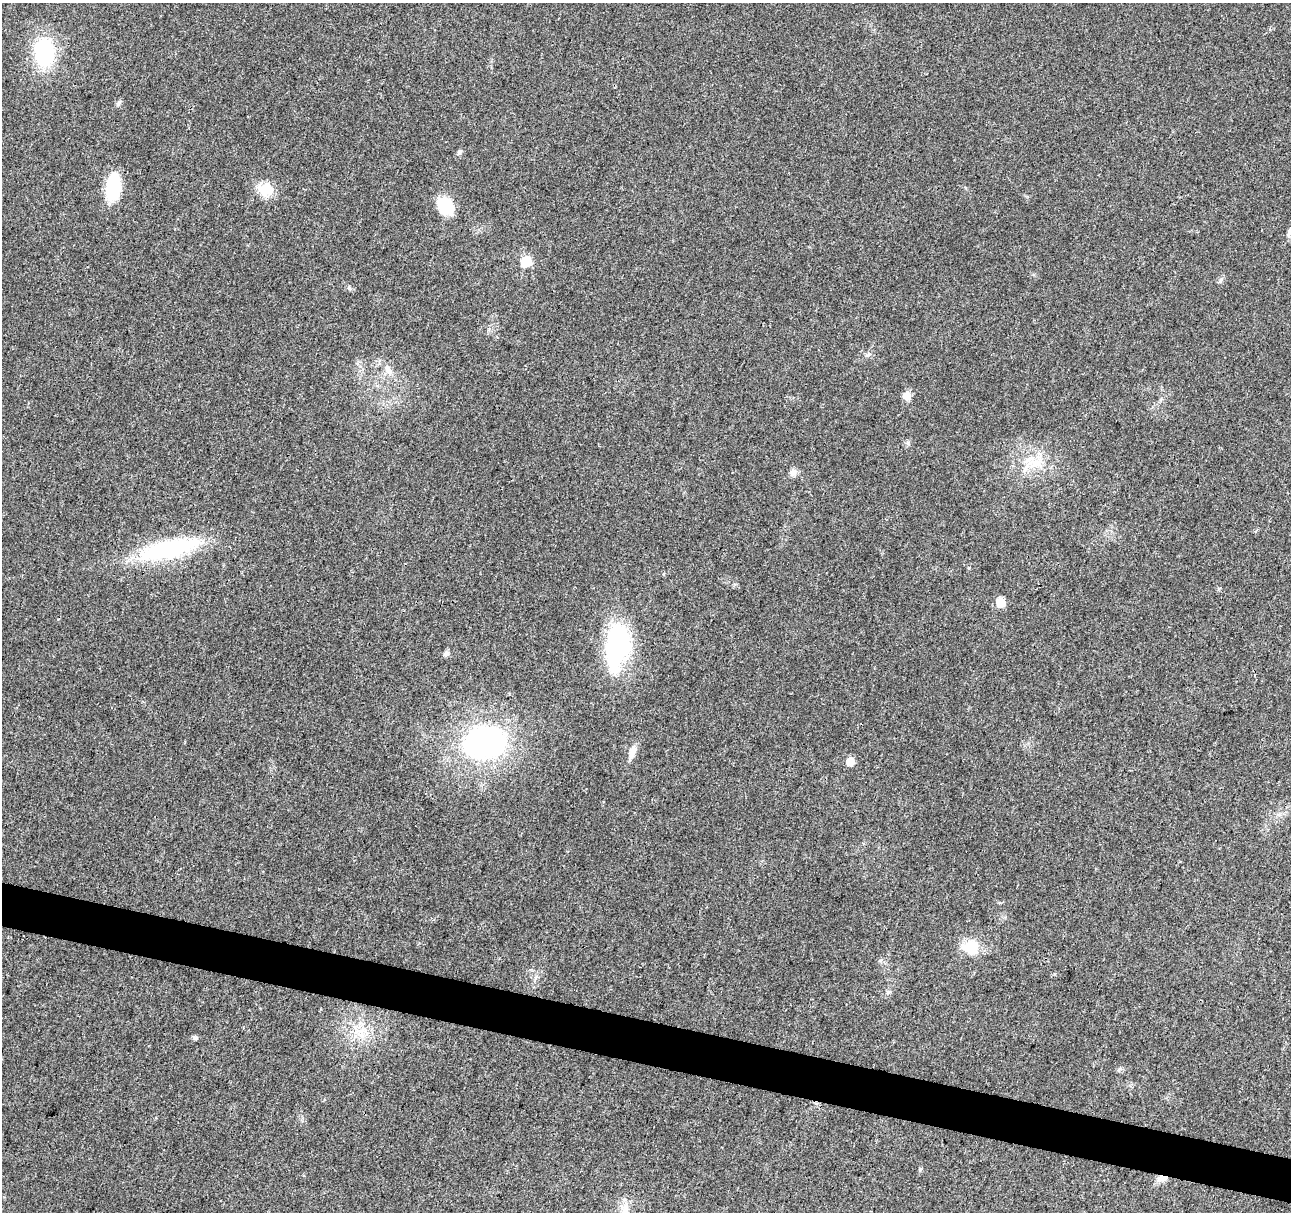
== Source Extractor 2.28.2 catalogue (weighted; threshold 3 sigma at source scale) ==
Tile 6 of 4 x 4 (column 2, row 2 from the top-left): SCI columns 1306-2594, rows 2653-3862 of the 5178 x 5357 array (HDU 1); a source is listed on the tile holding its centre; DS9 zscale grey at full resolution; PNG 1293 x 1214 px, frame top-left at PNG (2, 3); no overlay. Shown black and unused: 4% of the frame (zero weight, under 3 of 4 exposures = <1% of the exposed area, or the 3 px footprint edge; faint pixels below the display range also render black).
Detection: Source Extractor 2.28.2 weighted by HDU 2 'WHT'; one run over the whole footprint, this tile lists its part. Background 0.0265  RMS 0.0036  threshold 0.0164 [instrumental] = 3 sigma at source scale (4.5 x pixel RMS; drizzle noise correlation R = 1.50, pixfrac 1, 0.0396/0.0396 arcsec/px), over >= 5 px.
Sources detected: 28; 1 inside a brighter object's white glare — not listed; the other 27 listed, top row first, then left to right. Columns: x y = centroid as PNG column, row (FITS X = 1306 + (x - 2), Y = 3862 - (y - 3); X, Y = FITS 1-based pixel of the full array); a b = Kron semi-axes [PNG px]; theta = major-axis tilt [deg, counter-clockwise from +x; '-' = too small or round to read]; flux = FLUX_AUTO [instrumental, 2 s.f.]
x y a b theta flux
44 52 25 17 -88 35
119 102 8 5 50 0.84
460 152 8 5 28 0.74
113 187 26 14 84 18
265 190 20 18 6 6.8
445 206 21 15 -58 11
1290 232 16 6 68 1.7
526 261 6 6 - 19
1220 280 7 4 87 0.68
869 354 8 4 31 0.86
388 369 15 8 -59 2.7
907 396 9 9 - 3
1036 463 19 15 -5 8.1
794 472 10 8 47 1.5
173 549 65 24 13 38
1000 603 6 6 - 11
617 646 57 29 81 40
446 654 8 6 0 1
485 742 39 29 7 84
632 752 22 7 72 2.9
850 761 6 5 - 6.9
971 947 22 17 -7 8.5
362 1030 11 4 57 1.7
195 1038 7 5 -27 0.74
920 1170 5 4 - 0.54
1160 1179 11 8 52 2.1
625 1209 14 8 79 3.3
Overlapping masked pixels (flux is a lower limit): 1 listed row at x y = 1160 1179
Isophote crosses this tile's border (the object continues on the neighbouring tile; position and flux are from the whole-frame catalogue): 1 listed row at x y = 1290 232
Unlisted compact peaks at least as high as the median listed source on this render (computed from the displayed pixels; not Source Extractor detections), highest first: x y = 349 288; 908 443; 969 568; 888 992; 1219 589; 1120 1069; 1054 974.